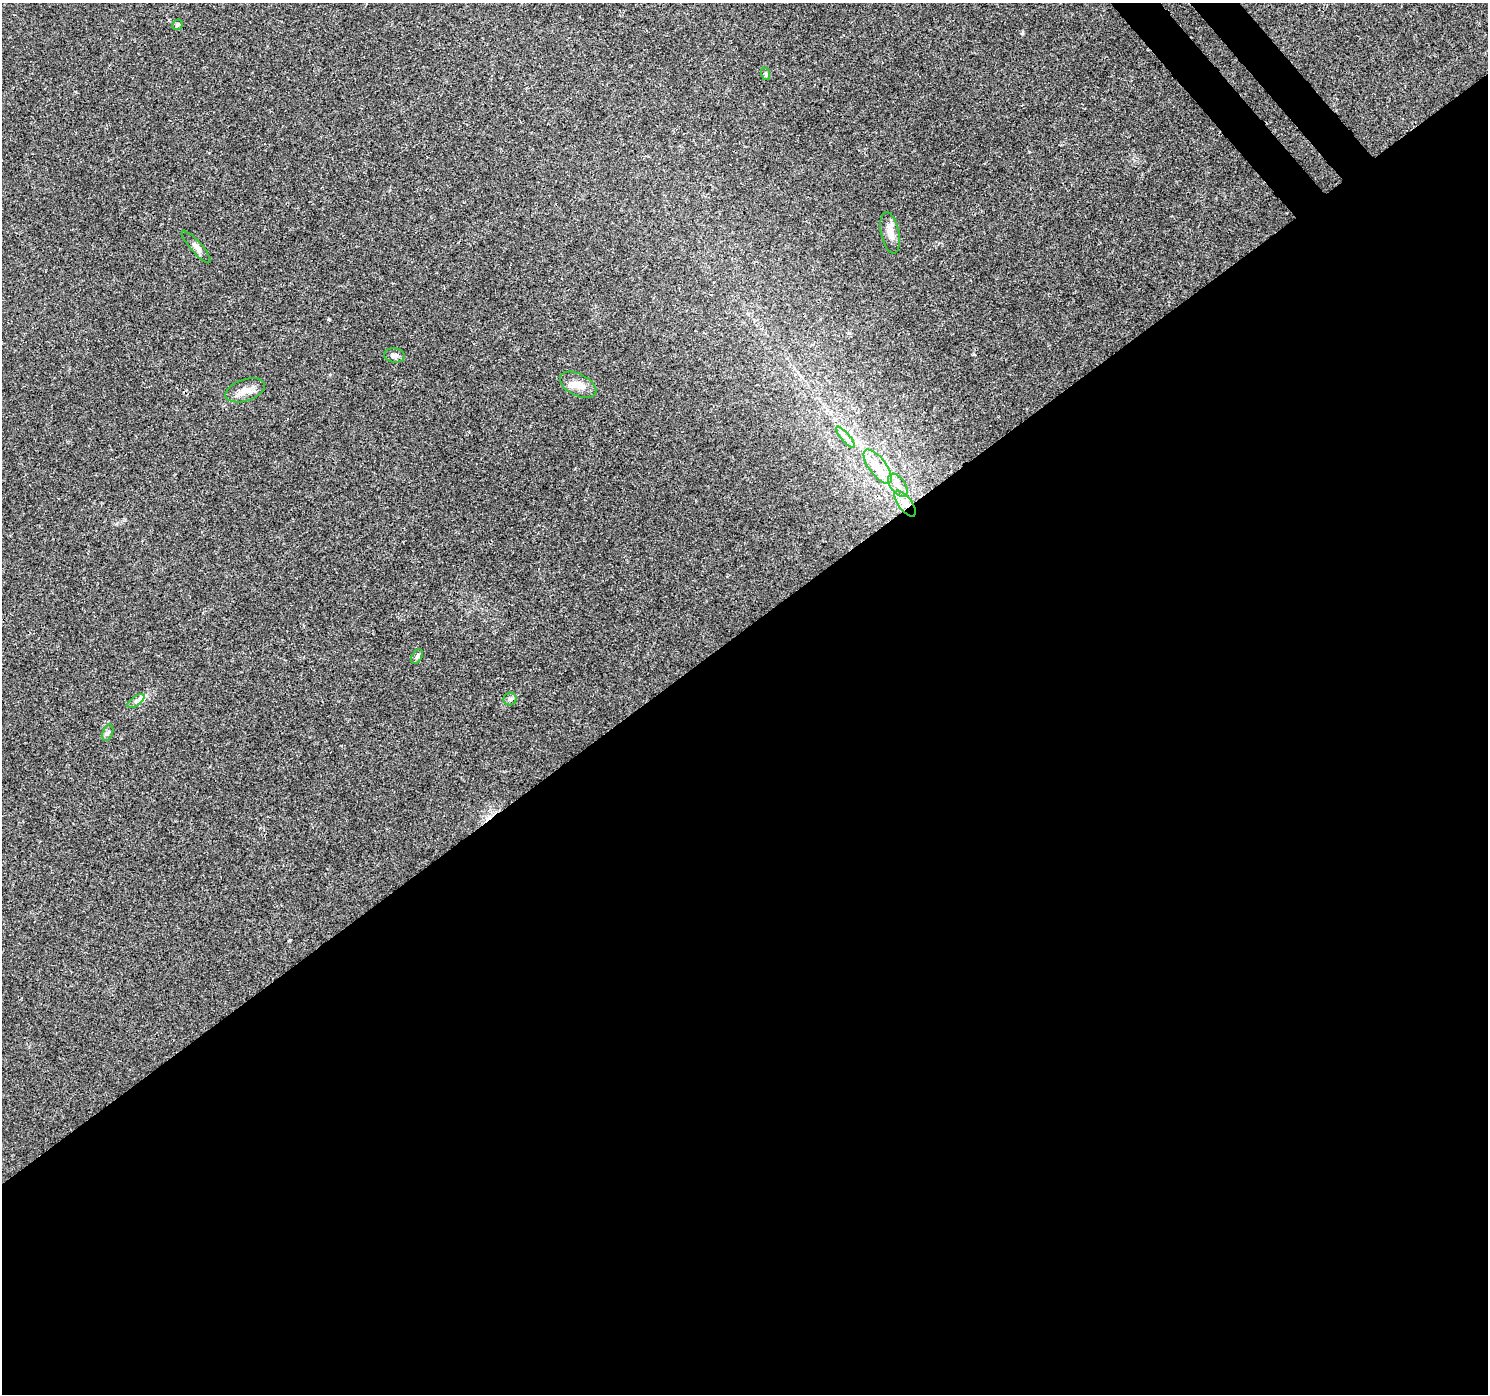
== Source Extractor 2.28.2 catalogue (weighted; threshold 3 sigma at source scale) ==
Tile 15 of 4 x 4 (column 3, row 4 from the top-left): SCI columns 3027-4512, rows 240-1631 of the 6045 x 5985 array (HDU 1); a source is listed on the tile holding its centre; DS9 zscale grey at full resolution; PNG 1490 x 1396 px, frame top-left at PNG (2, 3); each listed source drawn as its Kron ellipse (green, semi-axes under 4 px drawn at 4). Shown black and unused: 56% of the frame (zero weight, under 3 of 4 exposures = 5% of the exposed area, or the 3 px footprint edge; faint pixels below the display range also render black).
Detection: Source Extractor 2.28.2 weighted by HDU 2 'WHT'; one run over the whole footprint, this tile lists its part. Background 0.0257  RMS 0.003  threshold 0.0135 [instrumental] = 3 sigma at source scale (4.5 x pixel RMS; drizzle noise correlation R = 1.50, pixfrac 1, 0.0396/0.0396 arcsec/px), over >= 5 px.
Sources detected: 15; all 15 listed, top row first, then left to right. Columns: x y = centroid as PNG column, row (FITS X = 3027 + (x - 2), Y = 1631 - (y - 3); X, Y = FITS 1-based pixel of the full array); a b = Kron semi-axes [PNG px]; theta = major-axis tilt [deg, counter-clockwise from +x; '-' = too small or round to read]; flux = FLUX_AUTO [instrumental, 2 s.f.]
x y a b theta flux
177 25 5 5 - 0.61
766 74 6 4 -72 0.4
890 233 21 9 -79 2.8
196 247 21 5 -49 1.4
394 355 10 7 -7 0.98
578 385 19 11 -28 3.3
245 390 20 11 18 3.2
845 437 13 3 -48 1.1
878 467 20 8 -53 4.3
898 485 13 7 -54 1.9
905 504 15 6 -53 2.6
417 656 8 5 63 0.67
510 699 6 6 - 0.69
136 701 10 5 34 0.98
108 733 8 5 70 0.65
Overlapping masked pixels (flux is a lower limit): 1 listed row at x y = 905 504
Unlisted compact peaks at least as high as the median listed source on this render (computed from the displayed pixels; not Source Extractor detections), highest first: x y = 1022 33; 329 319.